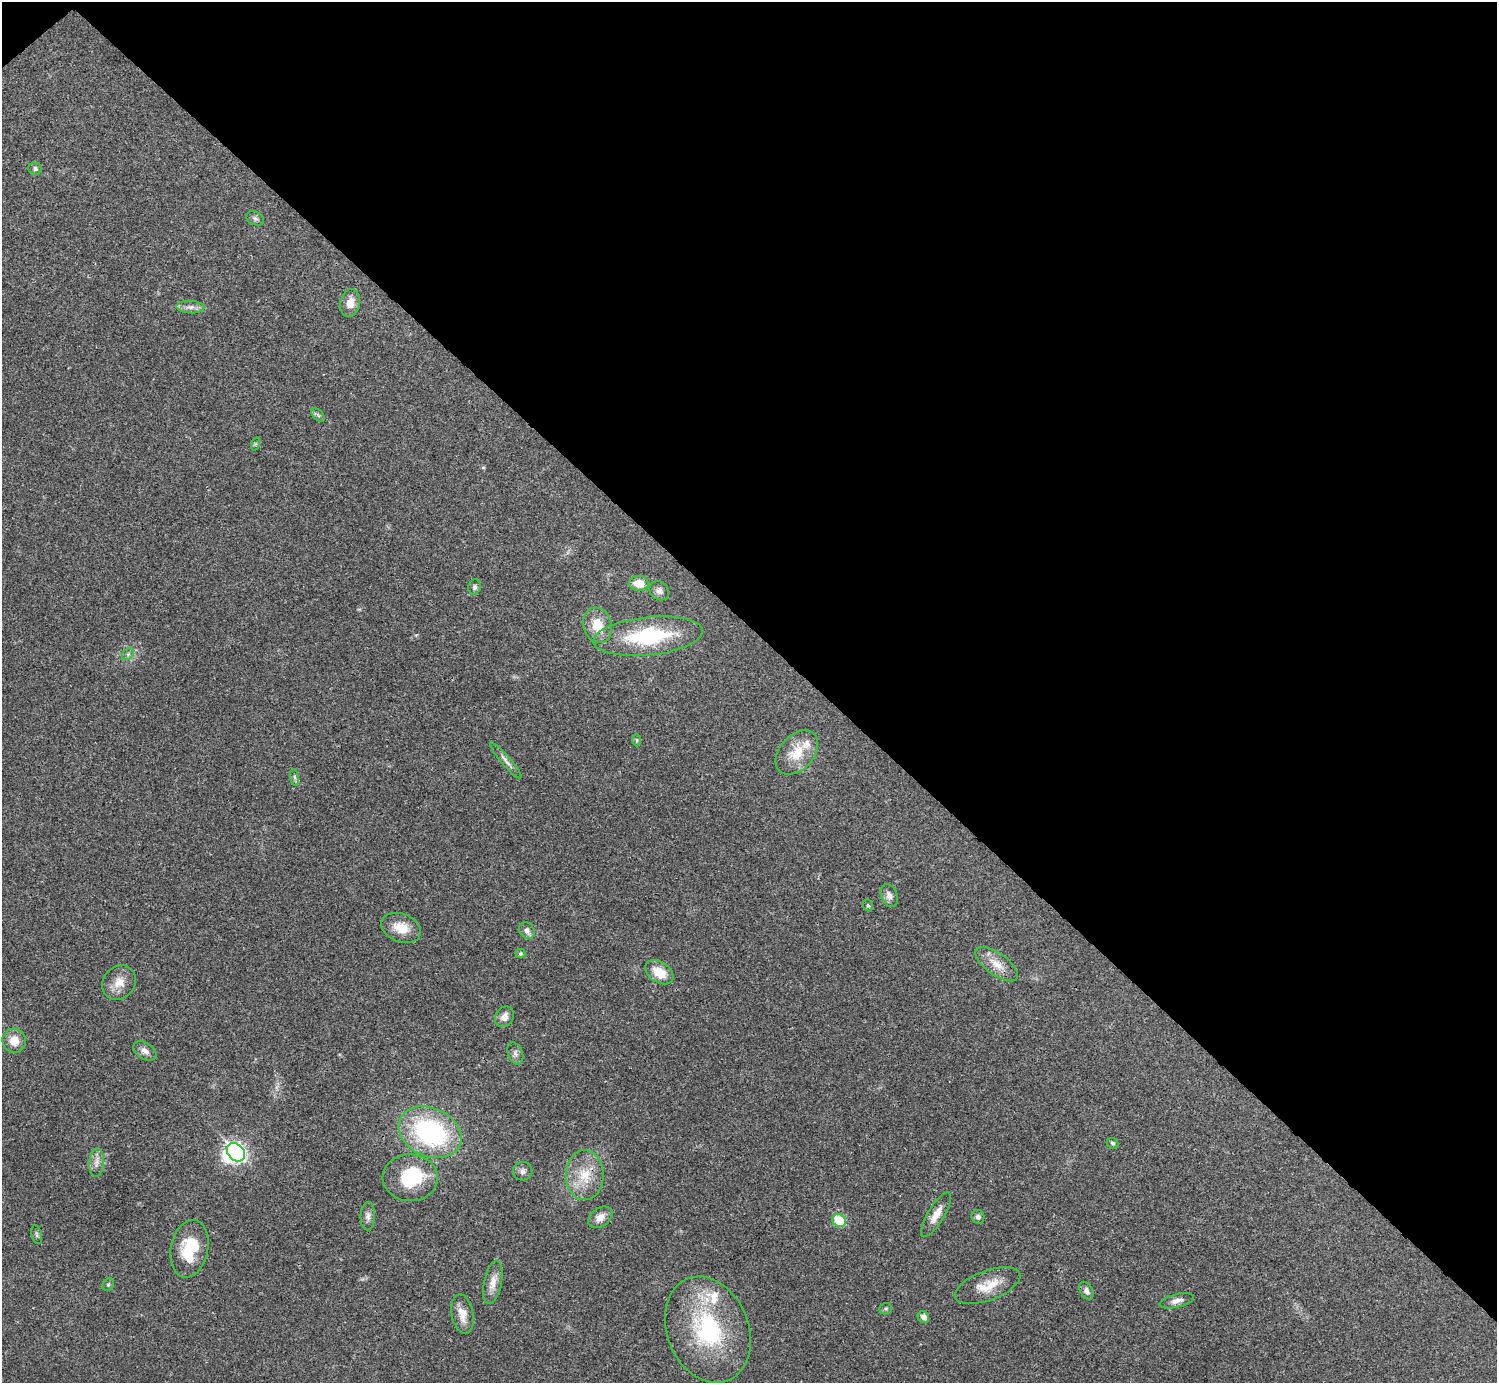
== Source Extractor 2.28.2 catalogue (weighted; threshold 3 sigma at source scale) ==
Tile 3 of 4 x 4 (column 3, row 1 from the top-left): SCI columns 2990-4484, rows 4301-5681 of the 5981 x 5980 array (HDU 1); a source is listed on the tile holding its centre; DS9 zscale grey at full resolution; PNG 1499 x 1385 px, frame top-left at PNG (2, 2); each listed source drawn as its Kron ellipse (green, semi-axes under 4 px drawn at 4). Shown black and unused: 46% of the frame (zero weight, under 3 of 4 exposures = <1% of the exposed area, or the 3 px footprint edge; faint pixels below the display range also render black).
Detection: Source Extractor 2.28.2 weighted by HDU 2 'WHT'; one run over the whole footprint, this tile lists its part. Background 0.0207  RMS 0.0022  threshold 0.01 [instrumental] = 3 sigma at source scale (4.5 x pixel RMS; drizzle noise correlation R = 1.50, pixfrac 1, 0.05/0.05 arcsec/px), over >= 5 px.
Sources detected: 55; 2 inside a brighter object's white glare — neither listed nor drawn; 2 inside a brighter listed object's ellipse — not listed separately; the other 51 listed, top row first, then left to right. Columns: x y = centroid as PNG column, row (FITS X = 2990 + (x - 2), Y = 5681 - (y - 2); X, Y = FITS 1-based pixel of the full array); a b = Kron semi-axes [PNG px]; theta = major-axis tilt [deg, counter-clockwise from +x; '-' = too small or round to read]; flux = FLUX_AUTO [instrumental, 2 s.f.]
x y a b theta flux
35 169 7 6 - 0.56
255 218 9 6 -27 0.62
350 303 14 9 76 2.6
190 307 14 6 -2 1.2
318 415 8 4 -45 0.47
255 444 7 4 71 0.32
639 583 9 7 -3 3.1
475 587 7 6 - 0.59
659 591 10 8 -41 0.98
598 625 18 14 -73 4.6
648 636 55 19 6 19
128 654 6 5 - 0.51
637 740 6 4 -89 0.29
797 752 25 17 48 5.7
506 760 23 4 -49 1.1
295 777 8 4 -81 0.47
889 896 12 8 -66 1.2
868 905 6 4 -67 0.31
401 928 20 14 -22 4.1
527 930 9 7 -51 1
520 954 5 4 - 0.3
997 964 25 11 -36 3.4
659 972 16 10 -33 4.3
119 982 18 15 53 3
504 1017 11 9 58 1.5
14 1041 12 11 - 2.7
145 1051 13 8 -32 1.2
515 1053 11 7 -69 0.85
430 1132 33 24 -25 33
1113 1143 6 5 - 0.4
236 1152 10 8 -49 60
96 1163 14 7 87 1.3
523 1171 10 9 - 0.93
585 1175 25 19 90 6.2
410 1178 27 23 -2 11
936 1215 26 8 59 2.8
368 1216 14 7 87 1.1
600 1217 13 9 36 1.9
978 1217 7 6 - 0.69
839 1220 7 6 - 7.6
37 1235 9 5 -77 0.49
189 1249 29 18 78 9.1
493 1282 22 8 78 2.4
108 1285 7 5 55 0.38
988 1286 35 14 20 4.8
1086 1291 10 6 -61 1
1177 1301 17 6 13 1.3
886 1309 6 5 - 0.39
463 1314 20 11 -80 2.8
923 1317 6 5 - 1.1
708 1330 55 40 -68 27